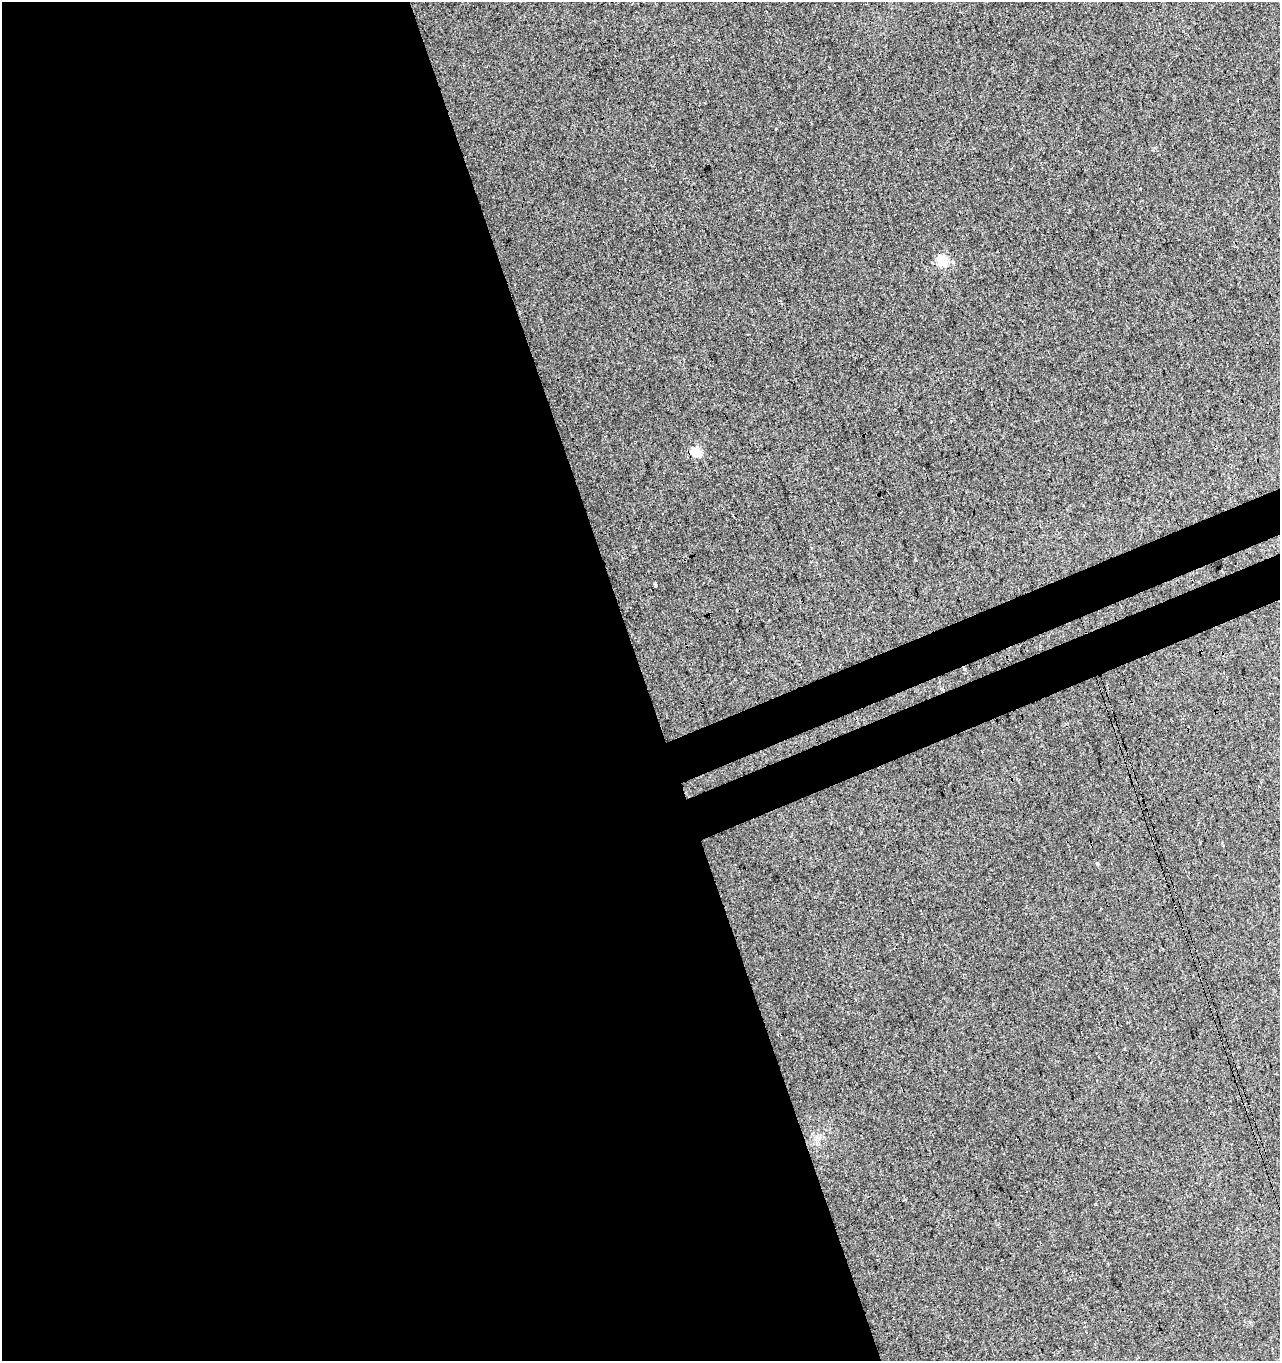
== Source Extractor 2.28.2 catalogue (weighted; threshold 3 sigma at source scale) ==
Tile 9 of 4 x 4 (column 1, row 3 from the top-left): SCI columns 94-1371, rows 1416-2774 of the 5351 x 5547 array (HDU 1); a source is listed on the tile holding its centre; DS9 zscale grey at full resolution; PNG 1282 x 1363 px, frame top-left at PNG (2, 2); no overlay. Shown black and unused: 54% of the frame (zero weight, under 3 of 4 exposures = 5% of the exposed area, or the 3 px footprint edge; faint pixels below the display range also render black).
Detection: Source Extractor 2.28.2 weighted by HDU 2 'WHT'; one run over the whole footprint, this tile lists its part. Background 0.0032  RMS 0.0034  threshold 0.0155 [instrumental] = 3 sigma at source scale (4.5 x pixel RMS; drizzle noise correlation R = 1.50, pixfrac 1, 0.0396/0.0396 arcsec/px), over >= 5 px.
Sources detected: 5; all 5 listed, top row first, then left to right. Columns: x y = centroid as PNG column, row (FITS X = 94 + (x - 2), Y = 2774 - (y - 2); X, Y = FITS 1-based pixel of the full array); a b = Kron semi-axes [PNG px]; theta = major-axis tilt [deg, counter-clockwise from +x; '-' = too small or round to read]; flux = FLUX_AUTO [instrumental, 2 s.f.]
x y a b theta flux
776 129 3 2 - 0.5
942 261 5 5 - 19
696 452 5 5 - 20
656 585 4 3 - 1.8
1097 863 5 3 - 0.32